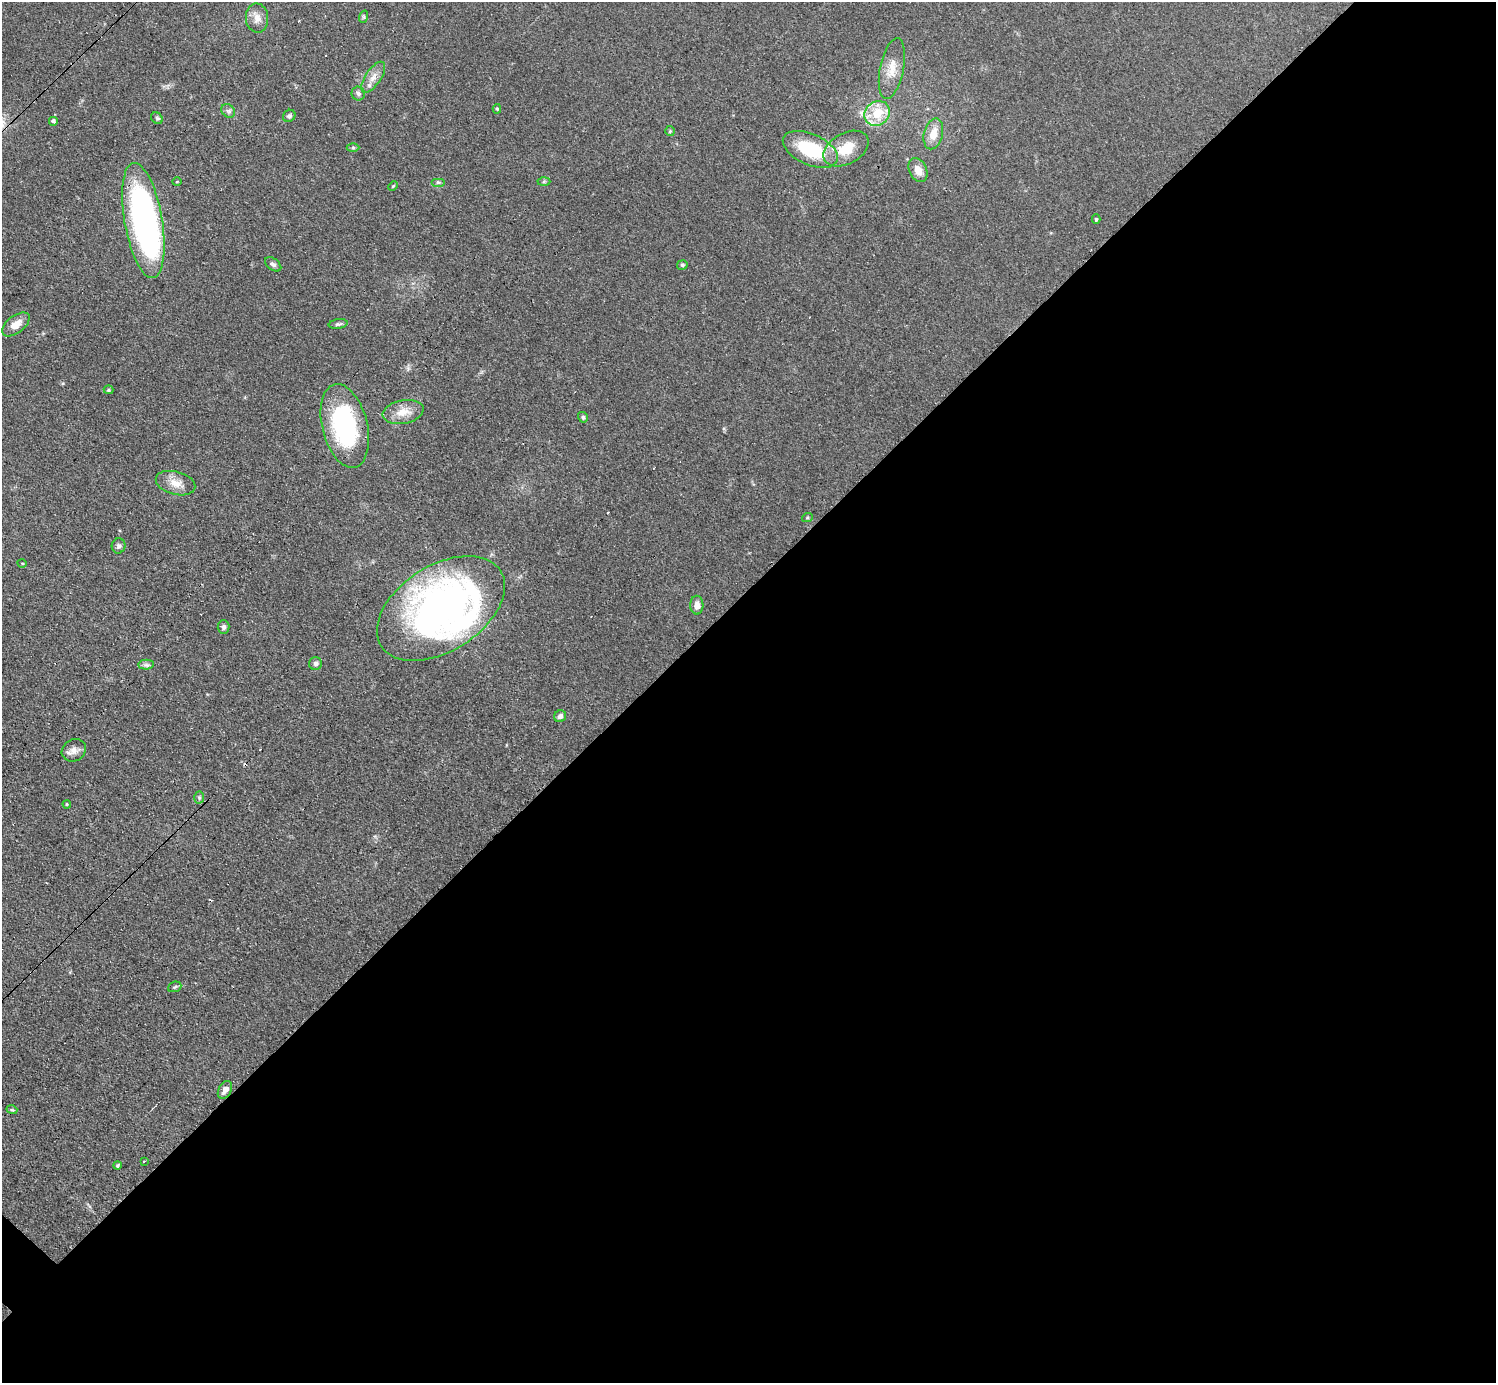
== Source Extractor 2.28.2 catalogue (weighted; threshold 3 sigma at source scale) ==
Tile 12 of 4 x 4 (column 4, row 3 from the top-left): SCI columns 4542-6035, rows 1707-3087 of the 6152 x 6151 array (HDU 1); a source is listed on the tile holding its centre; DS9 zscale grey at full resolution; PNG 1498 x 1385 px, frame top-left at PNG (2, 2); each listed source drawn as its Kron ellipse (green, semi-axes under 4 px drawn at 4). Shown black and unused: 57% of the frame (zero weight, under 3 of 4 exposures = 1% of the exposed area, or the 3 px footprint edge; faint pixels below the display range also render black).
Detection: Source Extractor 2.28.2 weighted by HDU 2 'WHT'; one run over the whole footprint, this tile lists its part. Background 0.108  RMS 0.0067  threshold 0.0302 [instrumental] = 3 sigma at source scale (4.5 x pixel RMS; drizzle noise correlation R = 1.50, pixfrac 1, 0.05/0.05 arcsec/px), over >= 5 px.
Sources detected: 57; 1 inside a brighter object's white glare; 5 cosmic-ray / hot-pixel residue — neither listed nor drawn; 2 inside a brighter listed object's ellipse — not listed separately; the other 49 listed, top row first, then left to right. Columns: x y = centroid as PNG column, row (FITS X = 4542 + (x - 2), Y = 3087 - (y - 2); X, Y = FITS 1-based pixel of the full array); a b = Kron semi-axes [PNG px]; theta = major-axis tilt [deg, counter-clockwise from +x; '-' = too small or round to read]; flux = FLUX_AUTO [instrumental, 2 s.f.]
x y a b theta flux
363 17 6 4 71 0.97
257 18 14 11 -87 5.6
892 69 31 11 78 11
373 77 18 7 56 5.8
358 93 7 6 - 1.8
497 109 5 4 - 0.92
228 111 7 6 - 1.6
877 113 13 12 - 16
289 116 6 5 - 1.7
157 118 6 5 - 1.3
53 121 5 5 - 1.5
670 131 5 5 - 0.96
933 134 16 9 76 8.9
353 148 6 4 -1 0.96
810 149 29 15 -24 39
846 149 24 15 29 18
918 170 12 8 -63 6.3
177 182 5 3 - 0.63
438 182 7 4 0 1.2
544 182 6 4 2 0.99
393 186 5 3 - 0.64
1096 219 5 4 - 0.93
143 221 58 19 -80 220
273 264 9 5 -37 1.8
682 265 5 5 - 1.3
16 324 16 8 37 7.1
338 324 9 4 9 1.5
108 390 5 4 - 0.92
403 412 21 11 10 9.5
583 417 5 5 - 1.3
345 426 43 22 -76 87
176 483 20 11 -15 8.1
807 518 5 3 - 0.7
119 546 7 7 - 1.8
22 563 4 3 - 0.56
697 605 9 6 -89 4.4
441 608 71 43 32 310
223 627 7 6 - 1.8
315 663 6 6 - 1.9
146 665 7 5 -1 1.9
560 716 6 5 - 2.5
74 750 12 10 31 4.6
199 798 6 5 - 1.2
67 804 4 4 - 0.73
175 987 7 5 22 1.2
225 1090 9 6 59 4.2
12 1110 5 3 - 0.72
144 1161 3 3 - 1.2
117 1166 4 4 - 1
Overlapping masked pixels (flux is a lower limit): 1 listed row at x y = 441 608